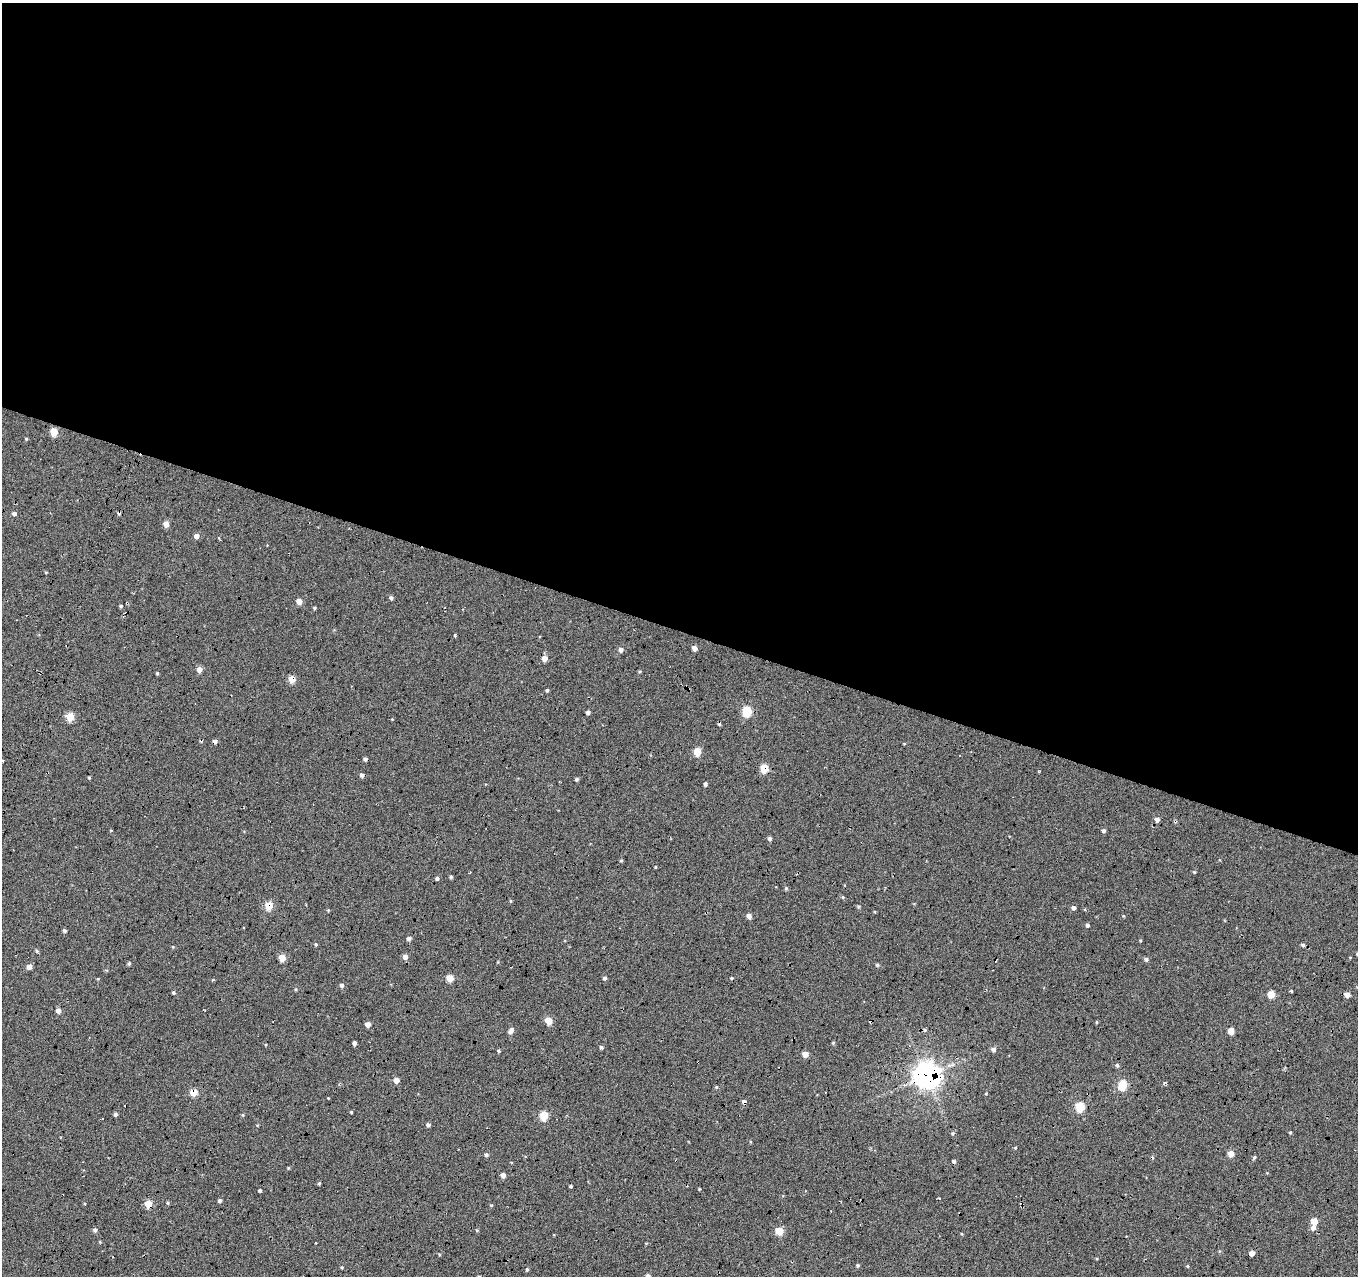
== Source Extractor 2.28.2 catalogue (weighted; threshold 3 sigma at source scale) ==
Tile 3 of 4 x 4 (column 3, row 1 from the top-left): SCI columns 2741-4096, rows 4113-5386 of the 5467 x 5614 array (HDU 1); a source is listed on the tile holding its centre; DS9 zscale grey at full resolution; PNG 1360 x 1278 px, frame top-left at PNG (2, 3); no overlay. Shown black and unused: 50% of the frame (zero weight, under 5 of 17 exposures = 2% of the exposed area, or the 3 px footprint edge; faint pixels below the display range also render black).
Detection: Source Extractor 2.28.2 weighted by HDU 2 'WHT'; one run over the whole footprint, this tile lists its part. Background -0.198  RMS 0.13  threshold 0.535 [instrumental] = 3 sigma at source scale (4.09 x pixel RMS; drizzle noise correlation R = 1.36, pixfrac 0.8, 0.0396/0.0396 arcsec/px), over >= 5 px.
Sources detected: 129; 6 cosmic-ray / hot-pixel residue — not listed; the other 123 listed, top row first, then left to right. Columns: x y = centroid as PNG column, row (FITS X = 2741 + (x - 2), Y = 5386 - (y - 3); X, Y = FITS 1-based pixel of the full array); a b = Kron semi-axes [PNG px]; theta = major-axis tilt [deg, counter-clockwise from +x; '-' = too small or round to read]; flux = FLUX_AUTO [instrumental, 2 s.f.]
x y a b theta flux
54 432 5 5 - 270
26 439 4 4 - 12
14 514 4 4 - 41
166 524 5 4 - 92
196 536 4 4 - 67
391 598 4 4 - 27
299 601 5 5 - 95
121 606 4 3 - 19
314 608 4 3 - 16
455 635 4 3 - 13
695 648 4 4 - 61
621 650 5 4 - 51
544 658 4 4 - 130
199 670 6 5 - 70
639 672 5 3 - 13
157 673 3 3 - 14
292 679 5 5 - 230
547 690 4 3 - 17
588 712 4 3 - 35
747 712 5 5 - 640
70 717 5 5 - 330
392 719 3 3 - 7.2
215 741 4 4 - 41
904 744 4 3 - 8.6
697 752 5 5 - 280
365 759 4 4 - 30
764 768 5 5 - 310
362 775 4 4 - 34
89 778 3 3 - 11
577 779 4 3 - 21
705 784 4 3 - 26
1157 820 5 5 - 48
1104 831 4 4 - 26
770 838 5 4 - 27
621 860 4 4 - 13
655 867 4 3 - 9.3
1194 872 4 3 - 12
451 877 4 3 - 18
437 878 4 4 - 23
786 888 5 5 - 16
843 897 5 4 - 13
511 901 5 3 - 12
269 906 6 5 - 260
858 906 4 4 - 13
1073 908 5 4 - 38
328 910 4 4 - 11
749 916 5 4 - 67
1124 916 5 3 - 9.3
1087 925 4 4 - 23
64 931 4 4 - 26
409 939 5 5 - 29
316 944 5 4 - 15
1303 945 5 3 - 20
36 951 6 3 -81 16
405 957 5 5 - 60
282 958 5 4 - 180
1146 959 5 5 - 28
129 963 3 3 - 20
877 965 4 4 - 16
29 967 4 4 - 86
450 978 5 4 - 240
605 978 4 4 - 25
732 978 4 4 - 13
98 979 5 3 - 10
342 985 5 4 - 27
1291 991 3 3 - 13
173 992 4 4 - 21
1271 994 5 5 - 180
1347 995 5 4 - 82
58 1011 5 4 - 61
548 1020 5 5 - 220
1097 1022 5 3 - 9.6
368 1024 4 4 - 79
925 1030 5 5 - 17
511 1031 7 5 59 55
1231 1031 5 5 - 180
354 1043 4 3 - 33
833 1043 4 4 - 14
601 1047 4 4 - 22
993 1050 5 5 - 38
498 1051 3 3 - 17
805 1054 5 4 - 110
1117 1065 5 4 - 23
926 1076 8 8 - 14000
396 1080 5 5 - 80
1122 1085 5 5 - 580
716 1087 4 4 - 13
194 1092 5 5 - 240
986 1093 4 3 - 9.4
328 1098 3 3 - 7
744 1101 5 4 - 33
1080 1107 5 5 - 570
351 1112 3 3 - 15
116 1114 4 4 - 23
243 1115 4 3 - 11
544 1116 5 5 - 450
257 1125 3 3 - 8.7
428 1125 4 4 - 34
1290 1132 4 3 - 12
953 1133 4 4 - 16
1231 1154 4 4 - 140
486 1155 5 5 - 24
1254 1157 5 4 - 17
954 1161 4 4 - 25
288 1168 5 4 - 11
503 1176 5 4 - 55
319 1183 4 3 - 16
571 1186 3 3 - 19
699 1189 3 3 - 10
260 1190 3 3 - 20
220 1201 4 4 - 27
168 1203 5 4 - 14
148 1204 5 5 - 270
491 1205 4 3 - 10
1314 1221 5 5 - 190
1313 1228 6 6 - 50
95 1230 5 4 - 30
779 1231 6 5 - 230
1252 1253 5 4 - 65
857 1265 5 4 - 15
1187 1266 4 4 - 11
527 1269 4 4 - 13
648 1276 5 4 - 38
Overlapping masked pixels (flux is a lower limit): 8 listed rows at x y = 292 679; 215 741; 764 768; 269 906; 926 1076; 194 1092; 744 1101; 148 1204
Isophote crosses this tile's border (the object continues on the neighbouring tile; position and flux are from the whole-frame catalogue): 1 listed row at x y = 648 1276